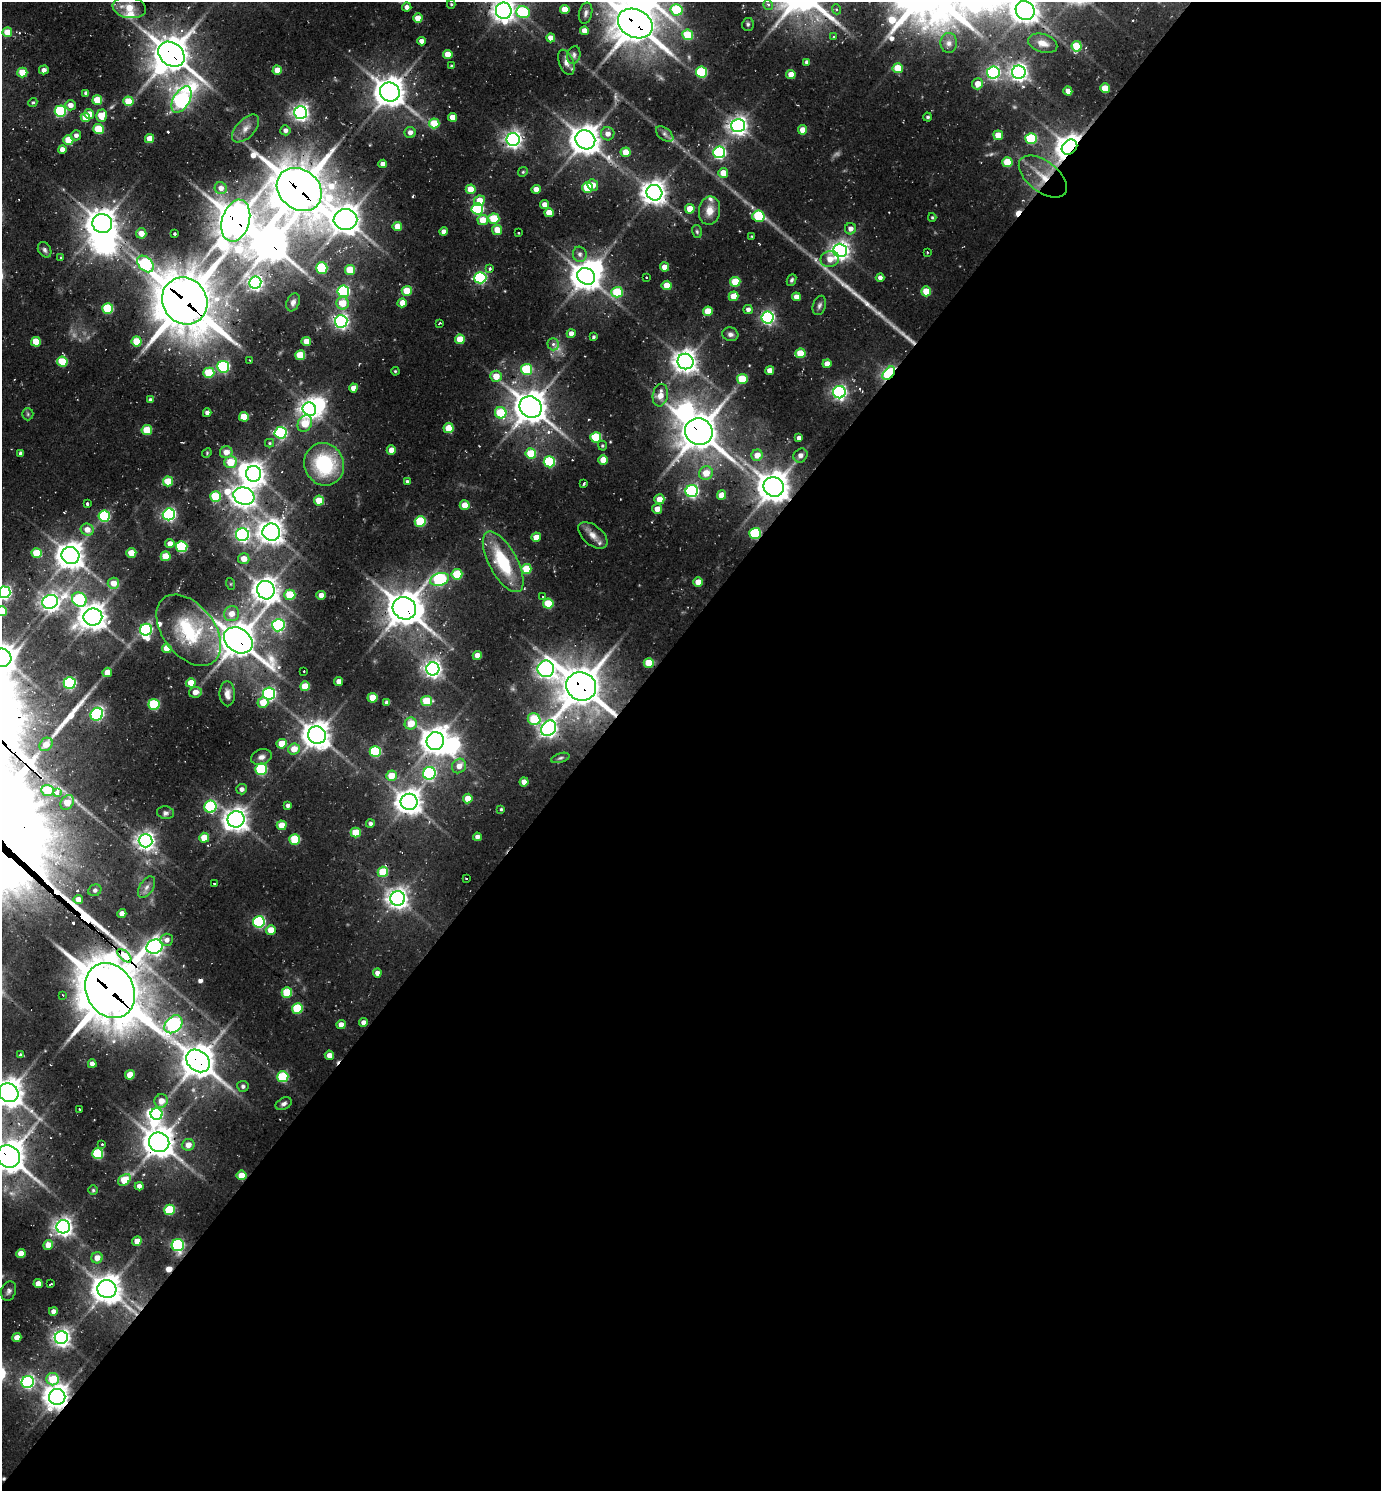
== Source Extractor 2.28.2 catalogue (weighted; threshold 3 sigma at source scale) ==
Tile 12 of 4 x 4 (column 4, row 3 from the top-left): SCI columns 4433-5811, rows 1522-3010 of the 5997 x 5989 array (HDU 1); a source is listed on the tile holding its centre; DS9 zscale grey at full resolution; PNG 1383 x 1493 px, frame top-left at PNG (2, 2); each listed source drawn as its Kron ellipse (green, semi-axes under 4 px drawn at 4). Shown black and unused: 57% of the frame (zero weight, under 2 of 3 exposures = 3% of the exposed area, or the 3 px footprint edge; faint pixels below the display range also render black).
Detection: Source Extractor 2.28.2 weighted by HDU 2 'WHT'; one run over the whole footprint, this tile lists its part. Background 0.0997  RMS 0.009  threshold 0.0407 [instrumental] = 3 sigma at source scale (4.5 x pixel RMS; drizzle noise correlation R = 1.50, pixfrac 1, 0.05/0.05 arcsec/px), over >= 5 px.
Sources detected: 401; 7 too faint to see at this stretch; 12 inside a brighter object's white glare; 10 cosmic-ray / hot-pixel residue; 3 long thin detections or spike segments (spike, bleed or trail) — neither listed nor drawn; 4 inside a brighter listed object's ellipse — not listed separately; the other 365 listed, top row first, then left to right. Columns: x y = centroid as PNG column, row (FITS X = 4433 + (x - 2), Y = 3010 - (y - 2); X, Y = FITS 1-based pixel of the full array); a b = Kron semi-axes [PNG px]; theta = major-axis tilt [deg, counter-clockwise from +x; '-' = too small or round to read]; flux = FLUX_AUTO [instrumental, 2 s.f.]
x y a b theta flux
451 4 4 3 - 1.1
768 5 5 4 - 3.6
129 7 17 10 -9 16
407 7 4 4 - 4.2
836 9 5 3 - 1.3
565 10 5 4 - 16
676 10 6 6 - 55
504 11 8 8 - 750
1025 11 10 9 - 1000
523 12 7 6 - 70
586 13 11 6 77 3.4
418 18 4 4 - 13
635 23 18 14 -27 2600
748 24 6 6 - 1.9
585 31 4 4 - 9.5
7 32 5 5 - 16
688 35 5 5 - 33
834 37 4 3 - 0.98
551 38 4 4 - 6.5
421 41 4 4 - 5.5
949 43 10 8 -89 5.2
1043 43 15 9 -18 8.9
1077 46 5 5 - 26
171 54 14 11 -38 1900
448 54 5 4 - 16
574 55 9 6 75 2.7
566 62 13 7 -69 4.9
807 62 4 4 - 2.8
451 66 3 3 - 0.98
898 68 5 5 - 23
44 70 5 4 - 4.8
277 70 4 4 - 14
701 72 5 5 - 64
993 72 6 6 - 220
1019 72 7 6 - 460
22 73 5 5 - 24
791 74 4 4 - 11
978 84 5 5 - 10
1105 88 5 5 - 21
1068 91 4 4 - 7.3
390 92 10 9 - 1400
86 93 4 3 - 2.5
97 100 5 4 - 23
182 100 14 8 61 280
128 101 5 5 - 22
33 102 5 4 - 1.5
70 105 5 5 - 6.7
60 111 5 5 - 94
300 112 6 6 - 390
89 114 5 5 - 10
101 116 6 5 - 24
452 117 4 4 - 10
928 117 4 4 - 1.8
85 118 5 4 - 17
434 123 5 5 - 25
738 126 7 6 - 480
246 128 17 9 47 8.3
99 129 5 5 - 35
285 130 5 5 - 3.9
803 130 4 4 - 12
410 132 5 5 - 4.5
608 134 7 6 - 6
665 134 10 6 -38 3.3
76 135 5 5 - 3.8
998 135 5 4 - 15
149 139 5 4 - 12
513 139 6 6 - 440
1031 139 5 5 - 61
68 140 5 5 - 20
585 140 10 9 - 1400
1069 147 8 6 42 1000
62 149 4 4 - 7
626 152 5 4 - 14
719 152 6 6 - 170
1007 162 5 5 - 28
383 164 4 4 - 6
523 172 5 4 - 1.3
723 173 5 5 - 14
1043 176 28 15 -38 26
593 185 6 5 - 8.6
588 187 5 5 - 40
221 188 6 6 - 5.4
471 189 5 4 - 18
536 189 4 4 - 7.2
299 190 24 19 -39 3800
654 193 8 7 - 920
479 201 5 5 - 15
544 204 4 4 - 6.9
477 209 6 5 - 89
690 209 5 5 - 17
709 211 14 10 80 11
549 213 5 4 - 13
758 216 6 5 - 47
932 217 4 3 - 1.1
494 219 5 5 - 38
345 220 12 10 -1 1300
483 220 5 5 - 16
236 221 21 13 73 2200
102 223 10 9 - 1200
397 226 5 4 - 12
850 229 5 5 - 5.2
497 230 5 5 - 13
444 232 4 4 - 5.2
697 232 6 5 - 1.5
141 233 5 5 - 12
518 233 3 2 - 0.92
174 234 3 3 - 1.7
752 236 3 2 - 0.94
45 250 8 6 -59 2.7
840 250 7 6 - 500
927 252 3 2 - 0.67
580 254 7 7 - 3.6
61 257 3 3 - 1.5
830 259 9 8 - 10
145 264 9 6 -46 110
664 267 4 4 - 9.1
322 268 6 5 - 59
489 269 3 3 - 5.4
350 270 5 5 - 28
586 276 9 8 - 1200
646 277 2 2 - 0.73
480 278 6 5 - 130
880 278 4 4 - 3.9
792 280 6 4 66 1.9
735 282 5 5 - 27
255 283 6 6 - 290
667 285 5 4 - 15
343 291 6 6 - 140
407 291 5 5 - 22
926 291 5 5 - 20
617 292 5 5 - 44
733 296 5 4 - 14
796 297 4 4 - 6.9
185 301 24 22 -56 4200
293 302 9 6 69 4.1
342 303 6 6 - 19
402 303 5 4 - 8.7
819 305 10 6 72 2.9
108 308 5 5 - 56
748 309 4 4 - 3.6
708 311 5 4 - 18
768 318 6 6 - 220
341 321 6 6 - 300
439 323 3 2 - 1.3
571 334 4 4 - 5.9
730 334 8 7 - 3.4
593 337 4 3 - 1.7
460 339 5 5 - 19
137 341 5 5 - 27
306 341 4 4 - 11
36 342 5 5 - 21
553 344 6 5 - 2.9
800 353 5 5 - 23
300 355 5 5 - 31
250 360 3 3 - 0.66
62 362 5 5 - 35
685 362 8 7 - 850
827 364 4 4 - 7.1
223 367 6 6 - 140
527 369 5 5 - 52
770 370 4 4 - 7.4
395 371 4 3 - 0.92
209 373 5 5 - 37
889 373 8 5 48 190
496 376 5 5 - 14
742 379 5 5 - 29
353 388 4 4 - 6.3
839 392 6 6 - 280
660 395 11 7 80 10
150 400 4 3 - 2.8
531 407 11 10 - 1700
309 409 7 6 - 500
207 413 4 4 - 3
501 413 6 5 - 41
28 414 6 5 - 1.7
244 417 5 4 - 21
305 424 9 6 66 29
449 428 5 5 - 22
147 430 5 5 - 29
699 432 14 13 - 2300
281 433 6 6 - 120
596 437 5 5 - 47
799 438 4 4 - 4
270 443 4 4 - 1.1
602 446 5 4 - 1.2
391 450 4 4 - 10
226 452 6 6 - 8.8
20 453 4 3 - 2.3
207 453 5 4 - 0.99
531 453 5 5 - 36
757 455 5 5 - 11
801 455 7 6 - 4.4
603 460 5 4 - 12
230 462 6 5 - 26
549 462 6 5 - 73
324 464 21 19 -66 73
706 473 7 6 - 15
254 474 8 7 - 750
168 481 5 5 - 27
407 482 4 4 - 2.4
584 484 4 3 - 1.3
774 487 10 9 - 1700
692 491 6 6 - 200
722 495 5 4 - 11
244 496 10 8 -19 800
216 497 5 5 - 40
659 499 5 5 - 13
319 500 5 5 - 20
87 504 3 3 - 3.8
465 505 5 5 - 14
657 509 5 5 - 8.5
169 514 6 6 - 210
104 516 6 5 - 90
420 521 5 5 - 54
87 530 6 6 - 9.4
271 532 9 8 - 870
755 533 5 5 - 81
242 535 6 6 - 270
593 535 17 10 -40 9.1
536 537 5 4 - 9.5
170 544 4 4 - 7
182 547 5 5 - 75
37 553 5 5 - 25
131 553 5 5 - 16
70 556 9 8 - 1100
166 556 5 5 - 23
244 559 6 5 - 11
503 562 33 14 -61 57
526 569 5 5 - 22
457 574 5 5 - 46
440 579 10 6 17 130
698 582 5 4 - 13
113 583 5 5 - 13
231 584 6 4 -72 1.1
266 590 9 8 - 1000
4 592 6 6 - 210
290 595 5 5 - 43
321 595 4 4 - 7.3
543 597 3 3 - 2.2
79 599 8 6 -36 88
50 602 8 7 - 460
548 604 5 5 - 33
404 608 12 11 - 1900
2 611 5 5 - 28
232 614 8 7 - 11
93 617 9 8 - 1100
278 625 6 6 - 170
146 630 6 6 - 130
189 630 40 25 -52 74
238 640 15 11 -36 2000
167 648 5 4 - 15
477 656 5 4 - 11
2 658 9 9 - 1000
649 663 5 5 - 24
433 669 6 6 - 440
546 669 8 8 - 440
304 671 3 3 - 1.1
107 672 5 4 - 8.9
339 681 4 4 - 6.5
70 683 6 5 - 130
191 683 5 4 - 17
305 686 5 5 - 22
581 686 15 14 - 2600
195 692 6 5 - 7.3
269 693 6 6 - 200
227 694 12 7 -89 6.8
373 698 5 5 - 20
426 701 5 5 - 31
263 702 5 5 - 15
387 702 4 3 - 2.5
154 704 5 5 - 67
97 714 7 6 - 130
534 719 6 6 - 42
411 724 6 6 - 16
549 728 8 6 52 420
317 735 9 8 - 1100
435 741 9 8 - 1100
46 744 7 6 - 10
282 744 5 5 - 22
294 749 6 5 - 14
375 751 5 5 - 79
261 757 10 7 16 4.7
560 758 9 4 17 2
459 766 7 6 - 8.7
261 769 6 5 - 86
429 773 6 6 - 150
391 776 5 5 - 18
524 782 4 4 - 8.1
242 789 5 5 - 3.6
48 790 6 5 - 32
57 792 4 3 - 90
468 798 5 4 - 14
67 802 8 6 55 18
409 802 8 8 - 990
288 805 4 4 - 3.5
210 807 6 6 - 87
501 809 4 3 - 1.1
166 813 8 6 -7 2.9
236 819 8 8 - 810
370 824 4 4 - 2.4
282 825 5 4 - 15
356 832 5 5 - 24
477 837 4 4 - 4.7
204 838 5 5 - 19
295 839 5 5 - 46
146 841 7 6 - 510
383 872 5 5 - 34
466 878 3 2 - 0.91
215 884 3 3 - 1.3
147 887 12 7 57 4.6
95 890 7 5 25 2
398 898 7 7 - 600
78 899 4 4 - 7.3
122 914 4 4 - 7.9
259 922 6 5 - 130
271 930 5 5 - 14
167 940 6 6 - 4.6
155 947 8 7 - 410
124 956 9 4 -43 510
377 973 4 4 - 5.1
110 991 28 23 -60 4800
287 992 5 5 - 39
63 995 3 2 - 0.93
297 1008 5 5 - 49
363 1022 4 4 - 5.5
173 1024 10 7 44 270
341 1025 4 4 - 7.7
20 1055 3 3 - 2.4
329 1055 5 4 - 7.4
198 1061 13 10 -40 1800
92 1064 4 4 - 6.5
130 1075 5 4 - 19
283 1077 6 5 - 59
243 1086 6 5 - 2.6
8 1093 10 9 - 1300
161 1101 7 6 - 9.5
284 1104 8 5 25 3
79 1109 2 2 - 0.69
157 1114 6 6 - 110
159 1142 10 9 - 1400
102 1144 3 3 - 1.1
188 1145 6 6 - 8
98 1154 5 5 - 69
8 1156 12 10 -38 1800
242 1175 5 5 - 17
124 1180 7 5 39 28
139 1186 4 4 - 5.1
93 1190 4 4 - 1.2
169 1210 5 5 - 53
63 1227 7 6 - 510
137 1241 5 4 - 11
48 1245 5 5 - 10
178 1245 6 6 - 130
21 1254 4 4 - 14
97 1258 6 5 - 8.9
38 1284 4 4 - 9.4
51 1284 3 2 - 1.1
107 1289 9 9 - 1300
9 1291 10 7 71 3.2
53 1311 4 4 - 4.4
17 1338 4 4 - 9.4
61 1338 6 6 - 470
53 1379 6 6 - 32
28 1382 6 6 - 160
57 1397 8 8 - 980
Overlapping masked pixels (flux is a lower limit): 25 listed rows (the first 20) at x y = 504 11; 635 23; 171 54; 1069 147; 1043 176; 299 190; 236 221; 185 301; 768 318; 341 321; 889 373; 699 432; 774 487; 755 533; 404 608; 238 640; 581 686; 124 956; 110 991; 198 1061
Isophote crosses this tile's border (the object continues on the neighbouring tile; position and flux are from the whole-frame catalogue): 8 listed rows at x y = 504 11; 1025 11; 635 23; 4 592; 2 611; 2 658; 8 1093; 8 1156
Unlisted compact peaks at least as high as the median listed source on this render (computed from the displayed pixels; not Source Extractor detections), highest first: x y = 892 20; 891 38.